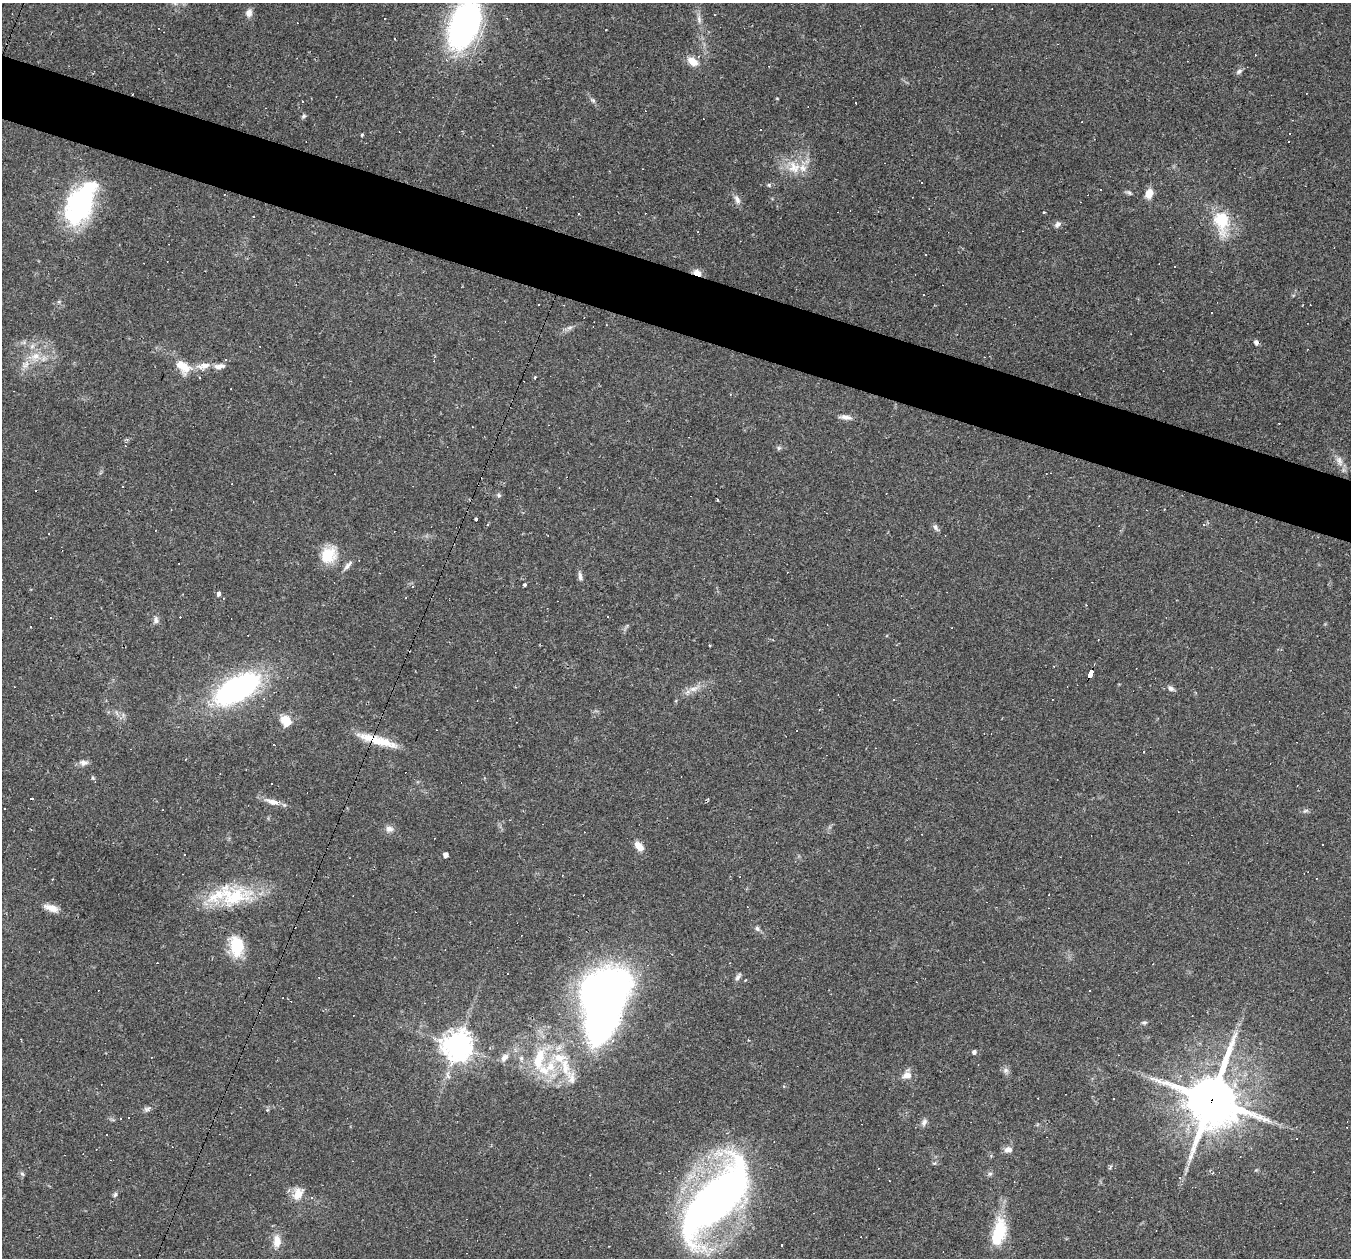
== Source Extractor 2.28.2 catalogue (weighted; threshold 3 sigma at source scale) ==
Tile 11 of 4 x 4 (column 3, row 3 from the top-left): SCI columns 2701-4049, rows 1518-2773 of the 5399 x 5416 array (HDU 1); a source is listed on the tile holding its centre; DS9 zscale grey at full resolution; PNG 1353 x 1260 px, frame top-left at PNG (2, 3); no overlay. Shown black and unused: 5% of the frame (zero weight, under 2 of 3 exposures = <1% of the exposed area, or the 3 px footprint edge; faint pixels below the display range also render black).
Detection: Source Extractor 2.28.2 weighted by HDU 2 'WHT'; one run over the whole footprint, this tile lists its part. Background 0.0351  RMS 0.0048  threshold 0.0214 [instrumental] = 3 sigma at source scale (4.5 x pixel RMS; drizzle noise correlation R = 1.50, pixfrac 1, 0.05/0.05 arcsec/px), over >= 5 px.
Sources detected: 183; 2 inside a brighter object's white glare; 71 cosmic-ray / hot-pixel residue — not listed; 9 inside a brighter listed object's ellipse — not listed separately; the other 101 listed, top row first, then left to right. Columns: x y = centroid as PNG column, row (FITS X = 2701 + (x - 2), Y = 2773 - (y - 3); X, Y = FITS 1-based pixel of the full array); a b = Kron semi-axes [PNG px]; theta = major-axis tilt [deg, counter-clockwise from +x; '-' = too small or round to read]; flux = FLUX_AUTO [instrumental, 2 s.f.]
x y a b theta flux
249 13 10 8 78 2.6
714 15 3 2 - 0.35
507 18 4 4 - 0.49
699 19 14 6 -81 2.4
464 24 42 24 69 150
693 61 12 8 -32 5.4
1239 71 9 6 33 1.5
593 100 8 6 -40 1.2
303 116 7 5 41 0.91
362 135 3 3 - 1.4
1288 142 3 3 - 1.2
794 167 22 16 -51 10
922 183 3 2 - 0.44
769 185 6 5 - 0.78
1129 192 8 5 -30 1.1
1149 193 10 8 73 5.3
737 199 14 7 -63 2.3
79 207 50 28 63 69
1044 212 3 3 - 0.89
253 216 3 2 - 0.37
1221 221 25 14 -79 21
1057 224 9 6 43 1.7
698 232 3 3 - 0.42
925 255 3 2 - 0.33
1174 266 3 2 - 0.53
697 273 10 7 -23 3.9
59 302 5 5 - 0.75
539 304 3 3 - 0.98
569 328 8 5 18 1.5
1256 342 6 5 - 1.5
35 356 16 10 29 7
205 365 17 7 2 4.4
183 367 25 15 -42 8.9
535 377 3 3 - 1.4
845 417 17 6 -8 2.7
779 448 7 6 - 1
1339 461 15 9 -71 3.9
499 495 6 5 - 0.93
476 519 4 3 - 1.6
936 527 10 6 -59 1.5
328 555 20 17 50 13
347 566 16 5 49 2.1
580 576 13 5 -82 1.7
524 585 4 3 - 0.96
218 594 5 4 - 1.7
1086 605 3 3 - 0.3
156 620 10 7 -88 1.8
627 625 6 4 3 0.65
710 645 3 2 - 0.47
1054 666 3 2 - 0.32
1091 674 8 4 68 68
1171 688 9 6 -31 1.7
237 689 44 20 30 110
694 689 19 8 21 4.4
286 721 12 10 -48 7.8
383 742 42 11 -17 13
84 763 11 8 5 2.3
93 778 5 4 - 0.6
272 801 21 8 -17 4.1
1306 811 9 4 21 0.98
389 829 11 9 -12 2.5
639 846 13 8 -48 4.2
446 855 4 4 - 2.7
233 896 52 30 2 34
51 908 19 8 -18 4.6
757 928 8 6 -59 1.2
236 946 23 14 -79 17
1153 964 3 2 - 0.26
738 977 11 5 57 1.5
604 990 62 40 27 190
1090 990 3 2 - 0.37
1144 1023 8 4 5 0.84
457 1046 9 9 - 670
974 1052 5 5 - 1.2
504 1057 11 7 48 2.6
521 1058 7 6 - 1.2
559 1058 23 14 -15 12
539 1059 35 14 77 16
1006 1070 9 8 - 1.8
907 1075 11 8 13 4
572 1078 22 11 -80 5
1211 1100 20 18 81 2000
147 1109 11 6 34 1.6
121 1119 3 3 - 1.1
924 1122 11 7 61 1.8
107 1135 3 3 - 0.63
1296 1138 3 2 - 0.61
1008 1149 11 8 11 2.5
934 1163 6 4 28 0.7
1110 1167 7 3 54 0.66
1256 1170 5 5 - 0.55
22 1174 7 5 -44 0.88
990 1174 7 5 67 1
298 1193 16 12 61 6.7
115 1195 6 4 72 0.83
312 1198 4 4 - 0.62
715 1200 78 29 49 380
999 1233 37 16 77 19
277 1241 16 10 -88 5.7
781 1245 2 2 - 0.47
711 1250 10 9 - 4
Overlapping masked pixels (flux is a lower limit): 5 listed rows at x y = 697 273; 1091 674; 383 742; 1211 1100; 715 1200
Isophote crosses this tile's border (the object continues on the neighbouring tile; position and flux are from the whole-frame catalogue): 1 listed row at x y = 464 24